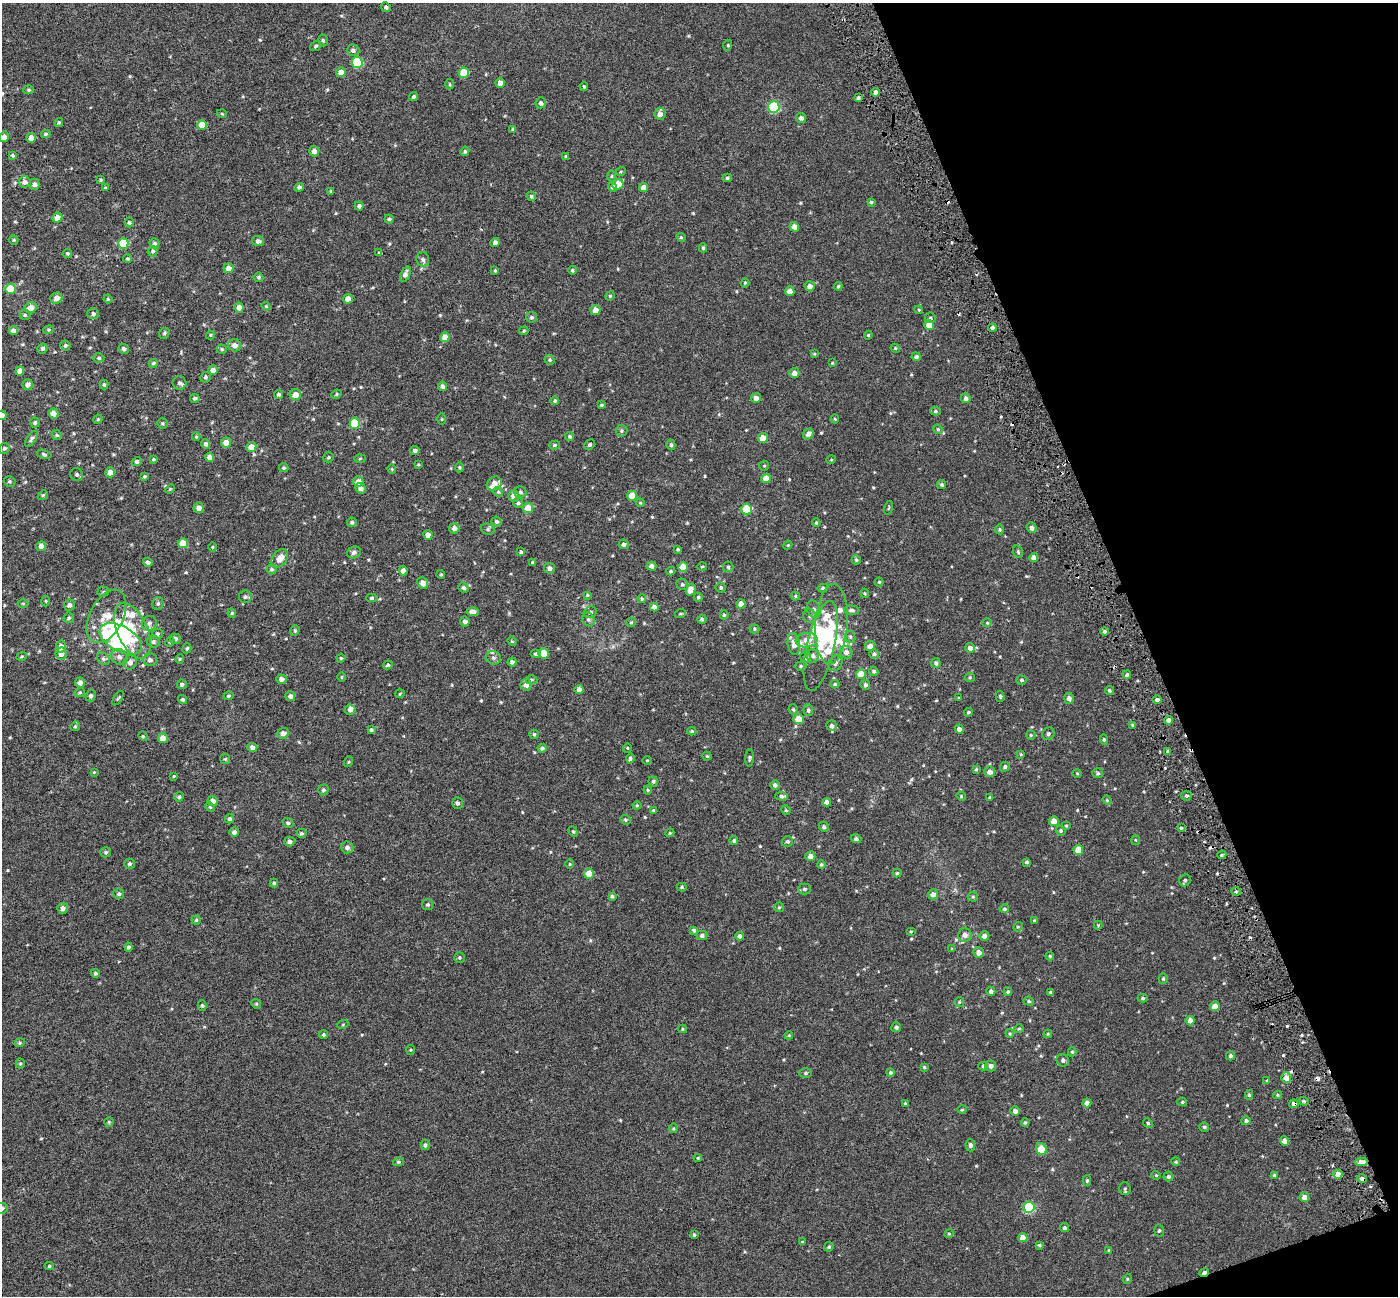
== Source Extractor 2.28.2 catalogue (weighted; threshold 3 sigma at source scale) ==
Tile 12 of 4 x 4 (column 4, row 3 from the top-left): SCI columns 4193-5588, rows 1438-2731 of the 5589 x 5407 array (HDU 1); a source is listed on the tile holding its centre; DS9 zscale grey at full resolution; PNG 1400 x 1298 px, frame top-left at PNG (2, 3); each listed source drawn as its Kron ellipse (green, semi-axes under 4 px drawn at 4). Shown black and unused: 19% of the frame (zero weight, under 3 of 6 exposures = <1% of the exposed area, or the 3 px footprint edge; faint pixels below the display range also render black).
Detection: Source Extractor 2.28.2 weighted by HDU 2 'WHT'; one run over the whole footprint, this tile lists its part. Background 6.72e-04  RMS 0.0026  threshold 0.0105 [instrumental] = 3 sigma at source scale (4.09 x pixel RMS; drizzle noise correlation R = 1.36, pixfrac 0.8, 0.0396/0.0396 arcsec/px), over >= 5 px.
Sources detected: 575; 6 inside a brighter object's white glare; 5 cosmic-ray / hot-pixel residue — neither listed nor drawn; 18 inside a brighter listed object's ellipse — not listed separately; of the other 546, all 500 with FLUX_AUTO >= 0.199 (the completeness limit of this list) listed and drawn (46 fainter detections not listed), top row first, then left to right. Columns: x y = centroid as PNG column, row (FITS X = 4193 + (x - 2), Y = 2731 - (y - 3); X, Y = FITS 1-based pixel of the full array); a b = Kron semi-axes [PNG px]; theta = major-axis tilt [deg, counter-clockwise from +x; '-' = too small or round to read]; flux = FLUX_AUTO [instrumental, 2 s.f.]
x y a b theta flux
386 7 5 4 - 0.53
323 40 6 4 -73 0.37
728 45 5 3 - 0.23
316 46 6 4 39 0.39
353 50 6 6 - 0.71
357 62 5 5 - 12
341 72 5 5 - 1.4
464 73 5 5 - 5.1
500 83 4 4 - 1.3
450 84 5 3 - 0.22
584 86 4 3 - 0.3
29 90 5 4 - 0.32
875 92 4 4 - 1
414 97 5 4 - 0.4
858 98 3 3 - 0.41
541 103 5 5 - 0.59
774 107 6 5 - 18
222 114 5 3 - 0.21
660 114 6 5 - 1.1
801 118 5 5 - 0.68
59 122 4 3 - 0.28
202 125 5 5 - 2.9
513 129 4 3 - 0.28
46 134 5 4 - 0.37
4 137 5 5 - 1.1
31 138 5 5 - 1.3
314 151 5 5 - 0.93
465 151 5 4 - 0.33
12 155 4 3 - 0.27
566 156 4 3 - 0.24
621 171 5 3 - 0.2
611 176 5 3 - 0.26
727 178 5 4 - 0.35
100 180 4 3 - 0.29
25 182 6 5 - 0.94
35 184 5 5 - 0.63
618 184 6 5 - 3
299 187 5 4 - 0.51
612 187 5 4 - 0.58
644 187 4 4 - 1.5
105 188 3 3 - 0.21
331 191 4 3 - 0.21
531 196 5 4 - 0.36
871 202 4 4 - 0.28
359 206 4 4 - 0.66
57 217 5 5 - 1.4
389 219 4 4 - 0.34
129 223 5 5 - 0.38
794 227 5 4 - 1.4
681 237 4 4 - 0.27
14 240 5 4 - 0.25
258 241 6 5 - 0.71
123 243 5 5 - 6.2
154 243 5 5 - 0.46
495 243 5 4 - 0.69
703 248 4 4 - 0.33
153 251 5 5 - 0.42
68 253 4 4 - 0.32
379 253 4 4 - 0.26
127 259 4 4 - 0.32
423 260 7 6 - 0.64
228 268 5 5 - 1.2
495 270 4 3 - 0.28
572 270 4 4 - 0.33
405 274 8 4 70 0.94
258 277 5 4 - 0.46
745 283 5 4 - 0.25
810 286 5 5 - 1.2
838 286 4 3 - 0.32
10 289 5 5 - 4.4
790 291 5 4 - 1.5
610 296 5 4 - 0.26
56 298 6 5 - 1.3
108 299 4 4 - 0.27
348 299 5 4 - 2
266 306 4 4 - 0.23
239 307 5 4 - 1.4
31 308 6 5 - 1.5
595 310 5 5 - 1.5
919 310 4 3 - 0.21
93 314 6 5 - 0.56
25 315 5 5 - 0.33
532 317 5 5 - 0.42
930 318 5 5 - 0.39
929 325 5 5 - 2.9
992 328 4 4 - 0.67
49 330 5 4 - 0.28
13 331 4 4 - 1
524 331 5 4 - 0.3
164 333 6 5 - 0.33
210 335 4 4 - 0.23
868 335 4 4 - 0.25
445 337 5 5 - 1.7
65 345 5 4 - 0.37
235 345 6 6 - 1.2
42 348 5 4 - 0.47
895 348 5 3 - 0.21
124 349 5 4 - 0.55
222 349 5 4 - 0.35
814 354 4 4 - 0.24
916 357 4 4 - 0.54
99 358 5 4 - 0.32
550 360 5 5 - 0.37
153 363 4 3 - 0.3
832 363 4 3 - 0.21
213 370 5 5 - 1.3
20 371 4 4 - 1.5
794 373 5 5 - 1.4
206 377 5 5 - 0.4
179 383 7 6 - 0.67
28 384 5 5 - 0.84
104 385 5 4 - 0.34
442 386 4 4 - 0.75
279 394 4 4 - 0.52
336 394 5 4 - 0.31
295 395 6 5 - 1.5
195 398 5 4 - 0.42
756 398 5 4 - 1.1
966 398 5 4 - 0.78
555 401 4 4 - 0.36
601 405 4 3 - 0.27
935 411 5 4 - 0.39
53 413 5 5 - 1.3
2 415 5 4 - 0.86
98 419 5 4 - 0.23
442 419 5 4 - 0.22
835 419 4 4 - 0.25
35 423 5 5 - 0.37
163 423 6 5 - 0.35
355 423 5 5 - 7.5
938 429 5 4 - 0.3
621 431 6 6 - 0.43
808 434 6 4 49 0.98
57 435 5 4 - 0.31
569 436 5 4 - 0.4
196 437 4 4 - 0.24
763 438 5 5 - 2.2
31 439 9 4 55 0.55
226 442 5 5 - 1.6
206 444 5 4 - 0.54
555 445 5 4 - 0.36
590 445 6 4 46 0.39
671 445 5 4 - 0.41
251 447 5 5 - 2.2
4 448 5 5 - 0.44
415 450 5 4 - 0.63
44 454 7 4 -14 0.36
209 457 4 4 - 1.4
328 457 5 5 - 0.35
360 458 6 4 2 0.24
153 459 4 3 - 0.26
831 460 5 3 - 0.21
137 462 5 4 - 0.52
418 465 4 3 - 0.22
764 466 5 4 - 0.26
459 467 5 4 - 0.32
284 468 5 4 - 0.35
392 469 4 4 - 0.23
110 472 5 5 - 1.4
77 475 7 6 - 0.55
144 476 4 3 - 0.28
766 478 5 4 - 1.9
10 481 6 5 - 0.36
358 482 5 5 - 1.7
494 484 8 6 35 2
942 484 4 4 - 0.37
361 488 5 5 - 1
170 489 5 4 - 0.24
498 492 5 4 - 0.25
520 492 6 5 - 0.48
43 495 5 4 - 0.3
514 496 5 5 - 1.8
632 496 5 5 - 3.9
518 503 5 5 - 0.47
640 503 4 4 - 0.24
199 508 5 5 - 1.2
528 508 5 5 - 2.9
889 508 7 3 76 0.21
747 509 5 5 - 6.5
497 521 5 4 - 0.46
352 522 5 5 - 0.42
816 523 4 4 - 0.24
454 528 5 5 - 1
1032 528 5 5 - 0.79
488 529 7 5 -22 0.39
1000 529 5 4 - 0.31
428 535 5 4 - 1.2
183 543 5 5 - 3.2
624 544 5 4 - 0.55
788 545 4 3 - 0.21
41 546 5 5 - 1.3
213 547 4 3 - 0.2
678 549 3 3 - 0.28
354 552 7 5 25 0.72
521 552 4 3 - 0.38
1018 552 6 4 -70 0.35
280 558 10 7 53 2.5
1034 558 4 4 - 1.3
856 560 4 4 - 0.35
148 562 5 4 - 0.56
533 562 4 4 - 0.37
652 566 5 4 - 0.91
683 567 5 5 - 3.5
702 567 5 3 - 0.22
728 567 5 5 - 0.38
549 568 5 5 - 0.88
272 569 5 5 - 0.37
403 571 5 4 - 1
671 571 4 3 - 0.31
441 574 4 3 - 0.26
879 582 4 4 - 0.27
423 583 6 5 - 1.4
682 584 6 5 - 0.42
721 587 5 5 - 0.35
463 588 5 4 - 0.45
823 588 5 4 - 0.36
691 590 6 4 72 1.9
103 592 5 5 - 0.36
865 593 4 3 - 0.23
587 595 4 3 - 0.24
795 596 4 4 - 0.26
245 597 6 6 - 0.57
698 597 4 4 - 0.35
371 598 5 4 - 0.36
642 599 4 3 - 0.25
46 601 5 3 - 0.23
23 603 5 3 - 0.22
158 604 6 5 - 0.44
741 604 4 4 - 1.9
69 605 5 5 - 0.73
654 607 4 4 - 1.2
814 609 9 6 -70 0.87
852 610 7 4 -2 0.56
473 612 6 4 -3 1
590 612 6 5 - 0.56
232 613 4 4 - 0.27
680 614 5 3 - 0.26
724 615 4 4 - 0.3
106 616 29 16 63 4.8
810 616 7 6 - 0.7
69 618 5 5 - 0.43
588 619 7 6 - 0.52
702 619 5 4 - 0.38
465 621 5 4 - 0.75
631 622 5 4 - 0.25
149 623 8 7 - 0.76
987 623 4 4 - 0.23
831 624 40 16 86 7.6
754 629 5 4 - 0.29
132 631 30 15 -66 7.2
295 631 5 4 - 0.29
1104 631 4 4 - 0.44
157 634 5 5 - 0.41
850 637 6 5 - 0.39
121 639 23 12 -28 12
175 639 5 5 - 0.66
806 640 11 7 6 2
512 641 5 4 - 0.24
153 642 6 6 - 0.56
170 642 5 4 - 0.27
794 644 11 6 -83 1.8
821 646 46 14 77 9.8
870 646 5 5 - 1.3
61 647 6 5 - 1.3
187 648 5 4 - 0.31
970 648 5 5 - 0.97
846 652 6 6 - 1.1
543 653 5 5 - 4
61 654 6 5 - 1.3
536 654 5 4 - 0.49
874 654 5 4 - 0.45
22 656 5 3 - 0.25
813 656 6 6 - 0.76
119 657 8 7 - 0.95
806 657 6 5 - 0.85
341 658 4 4 - 0.32
493 658 8 6 -19 0.63
103 659 7 5 -45 0.51
180 659 4 4 - 0.23
150 660 7 6 - 0.8
130 662 7 6 - 0.92
512 662 4 4 - 0.62
835 663 8 6 51 0.73
936 663 5 4 - 0.56
388 665 5 4 - 0.37
801 666 5 4 - 0.35
874 671 4 4 - 0.47
861 674 5 5 - 3
1127 675 4 3 - 0.37
341 677 4 3 - 0.21
970 677 5 4 - 0.26
281 679 5 5 - 1
531 680 6 4 0 0.34
1021 680 5 4 - 0.4
80 683 5 5 - 0.88
182 684 5 5 - 0.47
835 684 4 4 - 0.31
526 685 6 5 - 1.1
865 685 5 4 - 0.53
579 689 4 4 - 0.95
1109 690 5 4 - 0.38
80 692 5 4 - 0.27
400 694 5 4 - 0.23
91 696 6 5 - 0.46
228 696 5 4 - 0.33
290 696 5 5 - 0.72
1000 696 5 4 - 0.33
118 698 8 3 58 0.27
959 698 3 3 - 0.22
1069 698 5 5 - 0.95
183 700 5 4 - 0.35
1157 700 4 4 - 0.64
350 710 5 5 - 0.72
793 710 5 4 - 0.34
808 710 6 5 - 0.45
968 712 4 3 - 0.28
798 719 5 5 - 3.2
1168 720 4 4 - 1.2
1133 725 3 3 - 0.42
75 726 5 4 - 0.27
832 726 5 5 - 0.81
959 729 4 4 - 0.96
371 730 4 4 - 0.47
692 731 4 4 - 0.33
283 733 6 5 - 1.2
534 734 4 4 - 0.34
1048 734 6 6 - 0.54
1031 735 5 4 - 0.27
143 736 5 4 - 0.24
163 738 5 5 - 1.8
1104 739 5 4 - 0.34
252 747 5 4 - 0.81
542 748 4 4 - 0.48
627 748 4 4 - 0.23
1168 751 3 3 - 0.33
1021 754 4 3 - 0.21
707 756 4 4 - 0.28
630 758 5 4 - 0.4
749 758 9 4 86 0.4
225 759 5 5 - 0.3
647 760 5 3 - 0.21
348 762 5 3 - 0.22
1005 767 5 4 - 0.51
976 769 4 3 - 0.25
94 772 4 4 - 0.23
990 772 5 5 - 1.2
1077 773 5 3 - 0.2
1098 773 5 5 - 0.37
174 776 3 3 - 0.2
653 781 5 4 - 0.39
775 785 4 4 - 0.69
323 790 5 5 - 0.44
648 790 4 4 - 0.27
782 796 6 4 -4 0.54
961 796 5 3 - 0.21
1186 796 5 4 - 0.42
179 797 5 4 - 0.37
990 798 4 3 - 0.4
1107 800 5 4 - 0.24
213 801 5 5 - 1.3
827 802 4 4 - 1.1
457 803 6 5 - 0.59
637 805 4 4 - 0.23
210 807 5 3 - 0.23
653 810 4 3 - 0.29
786 810 5 4 - 0.26
230 819 5 4 - 0.5
625 820 5 4 - 0.35
1054 821 5 5 - 1.9
288 823 6 4 -28 0.42
1066 825 5 3 - 0.22
824 827 5 5 - 0.48
1181 828 4 4 - 0.29
1061 831 5 4 - 0.37
234 832 5 5 - 0.74
573 832 5 4 - 0.31
302 833 5 5 - 0.37
670 833 4 4 - 0.25
856 839 5 4 - 0.54
1135 840 5 3 - 0.21
289 841 5 5 - 0.63
734 841 4 4 - 0.42
787 841 5 5 - 0.49
347 847 6 6 - 0.82
1078 850 5 5 - 3.5
106 852 5 5 - 0.4
1222 855 5 4 - 0.39
810 856 5 5 - 1.3
1026 862 4 3 - 0.35
130 864 5 5 - 0.4
570 864 4 4 - 0.24
821 864 4 4 - 0.38
897 873 4 4 - 0.32
589 874 5 5 - 2.9
1185 880 6 5 - 0.5
274 883 4 4 - 0.3
682 887 5 4 - 0.29
804 889 6 5 - 0.46
1236 891 5 3 - 0.3
119 894 5 5 - 0.45
933 894 5 5 - 1.1
612 896 4 3 - 0.37
973 897 5 5 - 0.29
428 904 5 5 - 0.38
779 907 5 4 - 0.28
63 908 5 5 - 1
1004 909 5 4 - 0.35
196 920 4 4 - 0.29
1034 921 4 4 - 0.27
1098 925 4 4 - 0.2
1018 927 5 4 - 0.28
694 930 4 4 - 0.44
911 931 5 3 - 0.22
702 935 5 5 - 0.52
965 935 6 6 - 1.2
740 936 4 4 - 0.86
984 936 5 4 - 1.2
129 947 4 4 - 0.48
952 949 4 4 - 0.22
979 953 5 5 - 1.3
1050 956 4 3 - 0.25
459 957 5 5 - 0.37
95 973 4 3 - 0.28
1163 979 5 4 - 0.36
991 991 4 4 - 0.68
1008 992 4 4 - 0.38
1051 992 4 3 - 0.39
1143 998 5 4 - 0.37
1029 1001 5 4 - 0.37
959 1002 5 5 - 0.27
256 1004 5 4 - 0.26
202 1005 5 4 - 0.36
1215 1006 5 5 - 1.7
1190 1021 5 4 - 1.3
343 1024 5 3 - 0.22
896 1027 5 5 - 0.5
683 1029 4 4 - 0.26
1019 1029 5 4 - 0.27
1010 1033 4 3 - 0.25
1048 1034 4 4 - 0.23
323 1035 4 4 - 0.35
789 1035 4 4 - 0.22
20 1043 5 4 - 0.3
410 1050 5 4 - 0.23
1072 1052 4 4 - 0.29
1230 1056 4 4 - 0.46
1063 1060 6 6 - 0.66
20 1063 5 4 - 0.29
983 1066 5 4 - 0.36
991 1066 5 5 - 0.75
924 1067 3 3 - 0.28
805 1073 6 5 - 0.43
890 1073 4 4 - 0.38
1286 1078 5 5 - 1.7
1267 1080 4 3 - 0.24
1249 1095 5 4 - 0.35
1277 1095 4 4 - 0.25
1304 1101 5 3 - 0.37
1182 1102 5 4 - 0.34
905 1103 4 4 - 0.3
1087 1103 4 4 - 1.2
1294 1104 4 4 - 1.1
962 1110 5 3 - 0.23
1015 1111 4 4 - 0.8
1246 1121 4 4 - 0.56
109 1122 4 4 - 0.22
1025 1122 4 4 - 0.3
1148 1123 5 4 - 0.28
1204 1127 5 4 - 0.39
673 1128 5 3 - 0.2
1284 1141 4 4 - 1.5
425 1145 5 4 - 0.42
970 1145 6 5 - 0.54
1041 1149 6 5 - 5
698 1158 4 4 - 0.22
398 1162 5 4 - 0.32
1176 1162 4 3 - 0.21
1361 1162 7 4 5 1.7
1338 1174 4 4 - 2
1156 1175 4 4 - 0.22
1274 1175 3 3 - 0.28
1168 1176 5 5 - 0.44
1362 1178 5 4 - 0.79
1087 1181 5 4 - 0.3
1125 1188 6 5 - 0.43
1304 1197 5 5 - 1.3
1029 1207 6 5 - 14
2 1208 6 5 - 0.55
1065 1228 5 4 - 0.36
1159 1231 6 5 - 0.41
949 1234 4 4 - 0.27
694 1235 4 3 - 0.3
1023 1238 4 4 - 2.2
803 1242 4 3 - 0.29
1039 1245 4 4 - 0.27
829 1247 5 4 - 0.33
1109 1250 3 3 - 0.23
49 1266 4 4 - 0.28
1204 1273 5 3 - 1.2
1127 1279 5 3 - 0.21
Overlapping masked pixels (flux is a lower limit): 4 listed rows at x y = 1294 1104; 1361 1162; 1362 1178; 1204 1273
Isophote crosses this tile's border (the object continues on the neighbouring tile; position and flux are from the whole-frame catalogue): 2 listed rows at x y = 2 415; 2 1208